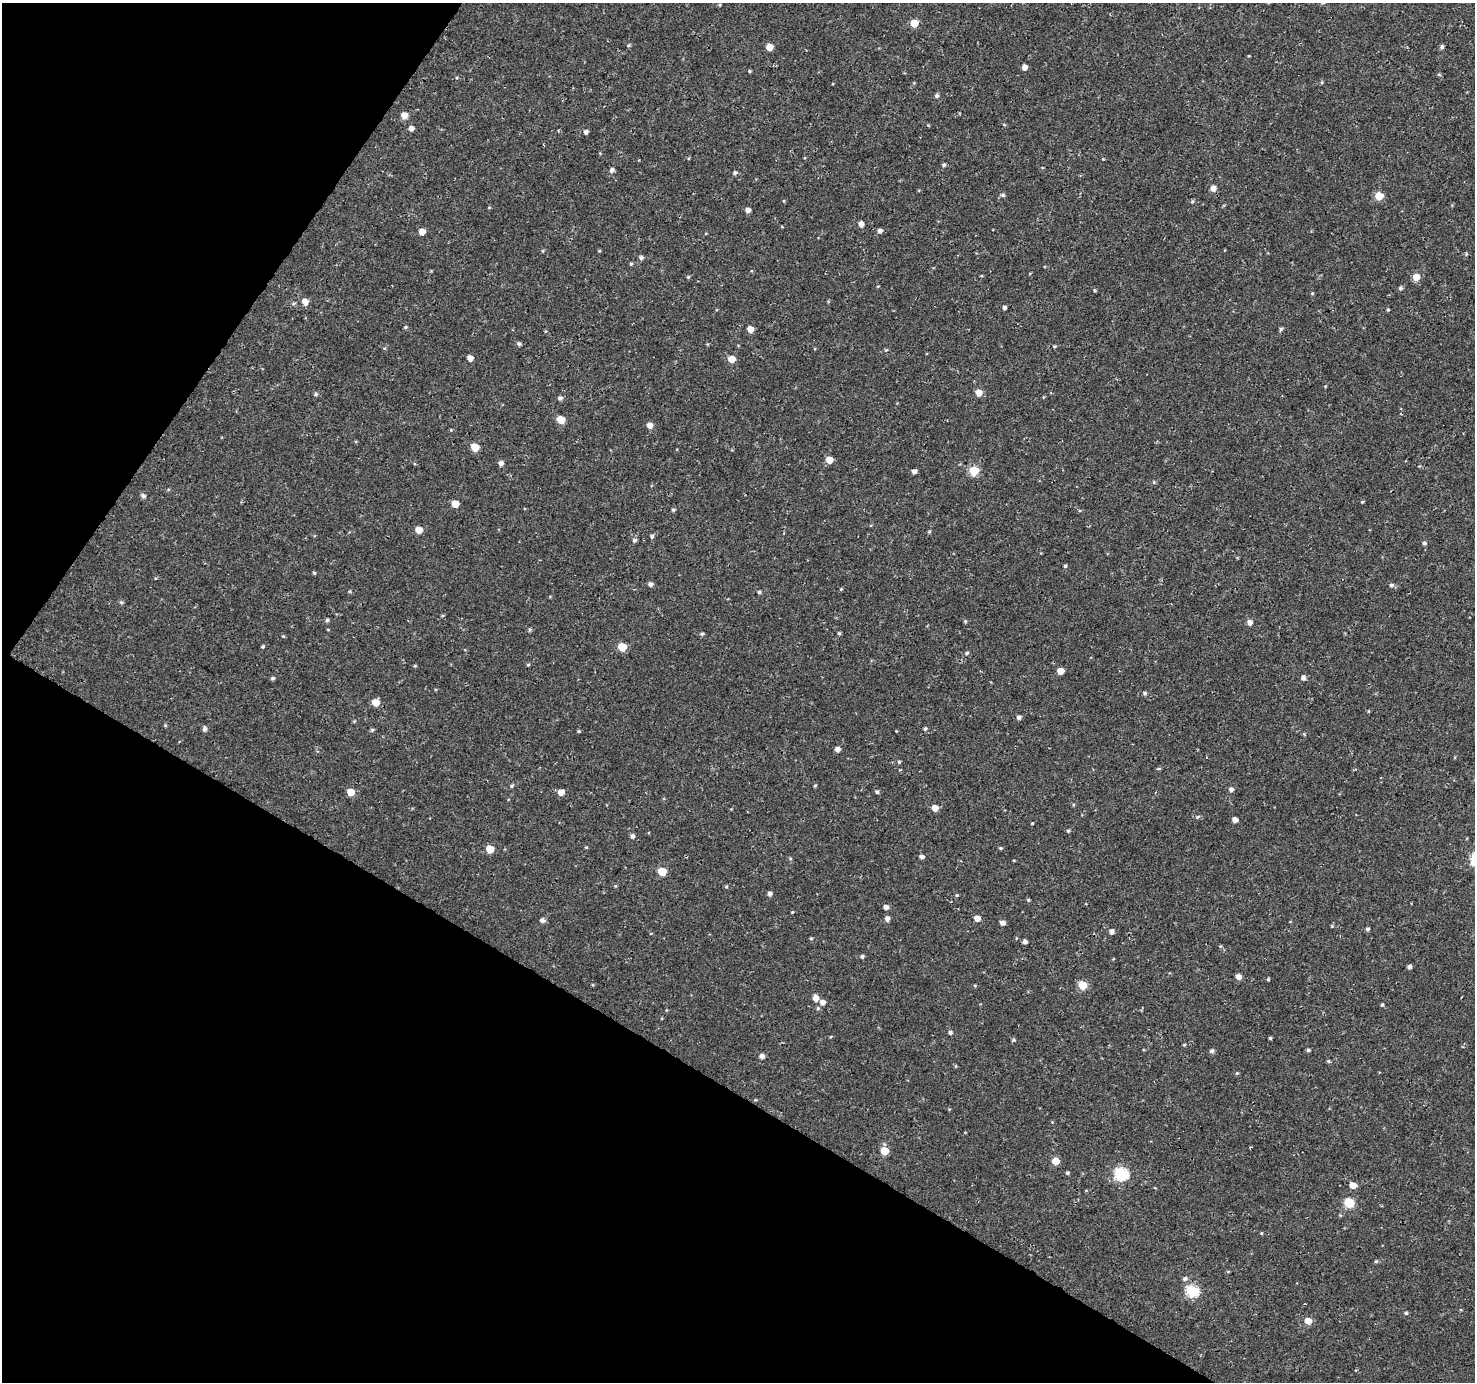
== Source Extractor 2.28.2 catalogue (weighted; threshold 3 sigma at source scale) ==
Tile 9 of 4 x 4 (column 1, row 3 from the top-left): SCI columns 9-1481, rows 1637-3016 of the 5900 x 5964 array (HDU 1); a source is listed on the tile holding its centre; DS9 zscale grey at full resolution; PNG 1477 x 1384 px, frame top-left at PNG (2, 3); no overlay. Shown black and unused: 29% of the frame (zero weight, under 3 of 4 exposures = <1% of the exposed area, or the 3 px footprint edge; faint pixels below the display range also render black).
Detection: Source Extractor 2.28.2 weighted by HDU 2 'WHT'; one run over the whole footprint, this tile lists its part. Background 4.57e-04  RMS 0.0026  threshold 0.0118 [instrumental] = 3 sigma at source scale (4.5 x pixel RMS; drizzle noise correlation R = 1.50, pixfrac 1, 0.0396/0.0396 arcsec/px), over >= 5 px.
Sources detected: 171; all 171 listed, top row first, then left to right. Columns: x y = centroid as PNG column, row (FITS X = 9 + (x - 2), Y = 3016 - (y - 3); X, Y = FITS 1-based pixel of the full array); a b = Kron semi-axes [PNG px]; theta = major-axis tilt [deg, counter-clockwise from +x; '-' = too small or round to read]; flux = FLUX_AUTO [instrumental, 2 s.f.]
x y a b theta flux
914 23 5 5 - 5.5
628 45 5 4 - 0.34
769 47 5 5 - 3
1442 47 5 5 - 0.53
1024 67 5 4 - 1.6
749 71 4 3 - 0.34
1322 82 5 3 - 0.27
937 96 5 4 - 0.65
404 115 6 5 - 2.5
1004 124 5 3 - 0.26
411 128 5 5 - 1.1
586 132 5 4 - 0.75
1103 159 3 3 - 0.18
944 165 5 4 - 0.51
612 170 6 5 - 0.87
735 173 5 5 - 0.48
1213 188 6 5 - 1.7
1003 195 5 4 - 0.57
1379 196 5 5 - 6.1
1192 202 5 4 - 0.36
489 207 5 3 - 0.2
748 210 4 4 - 1.1
861 224 6 6 - 1.2
880 231 5 5 - 0.9
422 232 5 5 - 2.3
543 251 5 3 - 0.25
599 251 4 4 - 0.24
1466 254 5 4 - 0.31
641 258 5 5 - 0.69
631 264 5 4 - 0.35
688 277 4 4 - 0.34
1416 277 5 5 - 3.7
1400 288 6 4 0 0.46
1095 290 5 4 - 0.3
305 301 6 5 - 2.1
293 303 6 5 - 0.41
1004 307 4 3 - 0.58
1388 309 4 4 - 0.28
405 327 4 4 - 0.34
750 329 5 5 - 2.5
1281 329 6 4 26 0.42
519 344 5 4 - 0.53
1054 346 5 4 - 0.3
886 350 5 4 - 0.32
470 358 5 5 - 1.8
731 359 5 5 - 3.9
979 392 5 5 - 3
316 394 5 4 - 0.47
560 398 5 5 - 0.78
561 420 6 5 - 4.9
650 425 5 5 - 1.7
475 447 6 5 - 5.8
829 460 5 5 - 3.1
501 463 5 5 - 1.1
914 471 5 4 - 0.93
974 471 5 5 - 10
1154 482 5 4 - 0.3
143 496 6 5 - 0.74
1362 502 4 3 - 0.24
455 504 5 5 - 3.4
673 510 4 4 - 0.44
419 530 5 5 - 3.1
929 531 5 4 - 0.28
652 536 5 4 - 0.51
634 540 5 5 - 0.61
1424 543 5 5 - 0.52
1065 566 4 4 - 0.41
314 573 4 4 - 0.34
650 584 5 5 - 0.77
1391 585 6 5 - 0.59
841 589 4 4 - 0.29
759 592 5 4 - 0.41
121 602 6 5 - 0.41
327 620 5 4 - 0.51
965 621 5 4 - 0.31
1250 622 5 5 - 1.3
328 630 4 3 - 0.19
530 630 5 5 - 0.42
839 633 4 4 - 0.32
702 634 6 4 2 0.44
283 636 4 4 - 0.25
263 646 4 3 - 0.37
622 647 5 5 - 7.4
967 653 6 4 28 0.45
528 665 4 4 - 0.3
415 666 4 3 - 0.27
1060 671 5 5 - 3.1
272 678 5 4 - 0.47
1303 678 6 5 - 0.88
1145 693 5 5 - 0.47
375 702 6 5 - 3.5
1019 717 5 4 - 0.81
354 721 5 4 - 0.25
165 725 4 4 - 0.27
204 729 6 5 - 0.8
925 729 5 4 - 0.41
372 730 5 5 - 0.38
579 731 4 4 - 0.28
1304 734 4 4 - 0.24
837 749 5 4 - 1.3
899 762 4 4 - 0.31
1159 768 5 3 - 0.28
815 785 5 4 - 0.28
512 786 5 4 - 0.39
1231 789 5 5 - 0.85
351 792 6 5 - 3.1
561 792 5 5 - 2.3
877 792 5 4 - 0.54
935 808 5 5 - 2.6
1197 817 5 4 - 0.35
1235 820 5 4 - 1.5
1032 823 3 3 - 0.22
1068 831 4 4 - 0.32
632 836 5 5 - 0.84
586 847 4 3 - 0.25
1000 848 4 4 - 0.32
490 849 5 5 - 4.8
922 857 5 4 - 0.8
1014 860 4 3 - 0.21
662 872 6 5 - 6.9
615 886 5 3 - 0.26
726 886 5 4 - 0.31
770 894 5 5 - 0.77
957 895 4 4 - 0.29
1028 900 5 4 - 0.32
886 907 5 5 - 1.1
792 912 4 3 - 0.23
887 918 6 5 - 0.92
977 918 5 5 - 2.1
542 920 6 5 - 0.93
1002 923 5 4 - 1.1
1332 926 5 3 - 0.23
1367 929 5 4 - 0.54
1112 931 5 4 - 1
811 938 4 4 - 0.28
1025 942 4 4 - 0.76
862 956 5 4 - 0.49
1409 967 4 4 - 0.66
1238 977 5 5 - 1.6
1268 979 4 3 - 0.34
975 985 5 3 - 0.26
1082 985 6 5 - 7
816 998 7 6 - 1.7
822 1002 6 6 - 1.2
1382 1005 4 3 - 0.36
818 1008 5 5 - 0.42
666 1010 4 4 - 0.25
950 1032 5 4 - 0.61
830 1037 4 3 - 0.23
1270 1038 3 3 - 0.38
1013 1040 5 4 - 0.38
1184 1045 4 3 - 0.27
1308 1050 4 4 - 0.48
1212 1051 6 5 - 0.69
762 1056 5 5 - 1
1328 1061 5 4 - 0.34
1237 1073 5 5 - 0.31
755 1100 5 3 - 0.24
884 1151 5 5 - 5.7
1056 1161 5 5 - 3.9
1067 1173 5 4 - 0.38
1121 1174 7 6 - 37
1353 1185 5 5 - 2.5
1349 1203 6 5 - 12
1261 1233 5 3 - 0.22
1376 1261 5 4 - 0.35
1228 1271 5 3 - 0.23
1185 1279 7 6 - 0.72
1192 1291 6 6 - 26
1406 1313 4 4 - 0.43
1308 1321 6 5 - 2.9